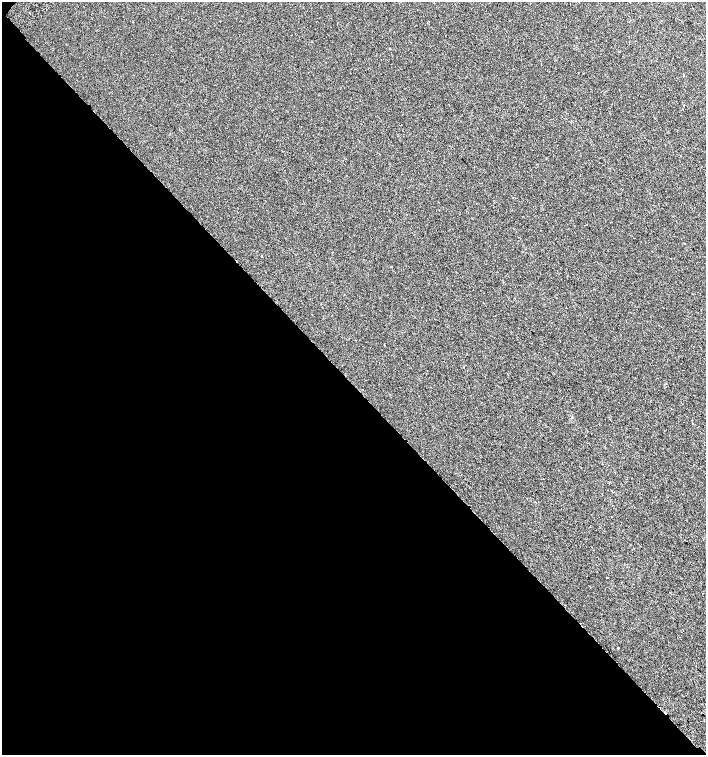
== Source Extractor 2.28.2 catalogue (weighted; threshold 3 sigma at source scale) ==
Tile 9 of 4 x 4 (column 1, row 3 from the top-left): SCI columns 269-1676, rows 1550-3055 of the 6105 x 6114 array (HDU 1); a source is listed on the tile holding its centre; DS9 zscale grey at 2 x 2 block average (1 PNG px = mean of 2 x 2 image px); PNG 708 x 757 px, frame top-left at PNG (2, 2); no overlay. Shown black and unused: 49% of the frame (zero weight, under 2 of 3 exposures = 3% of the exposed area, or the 3 px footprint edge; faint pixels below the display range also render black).
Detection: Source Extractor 2.28.2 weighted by HDU 2 'WHT'; one run over the whole footprint, this tile lists its part. Background 0.00142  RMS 0.0035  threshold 0.0155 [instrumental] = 3 sigma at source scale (4.5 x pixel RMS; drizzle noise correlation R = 1.50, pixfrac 1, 0.0396/0.0396 arcsec/px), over >= 5 px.
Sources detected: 9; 1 cosmic-ray / hot-pixel residue — not listed; the other 8 listed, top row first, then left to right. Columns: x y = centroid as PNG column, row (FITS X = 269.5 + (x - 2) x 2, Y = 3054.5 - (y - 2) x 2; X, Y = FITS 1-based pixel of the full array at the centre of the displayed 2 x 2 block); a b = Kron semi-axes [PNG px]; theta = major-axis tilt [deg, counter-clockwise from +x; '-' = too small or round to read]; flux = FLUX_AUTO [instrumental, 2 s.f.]
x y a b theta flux
389 48 2 2 - 0.34
684 75 3 2 - 0.43
684 244 2 2 - 0.82
262 256 2 2 - 1.2
384 345 2 2 - 0.32
612 517 2 2 - 0.29
607 577 2 2 - 1.6
618 648 2 2 - 0.52